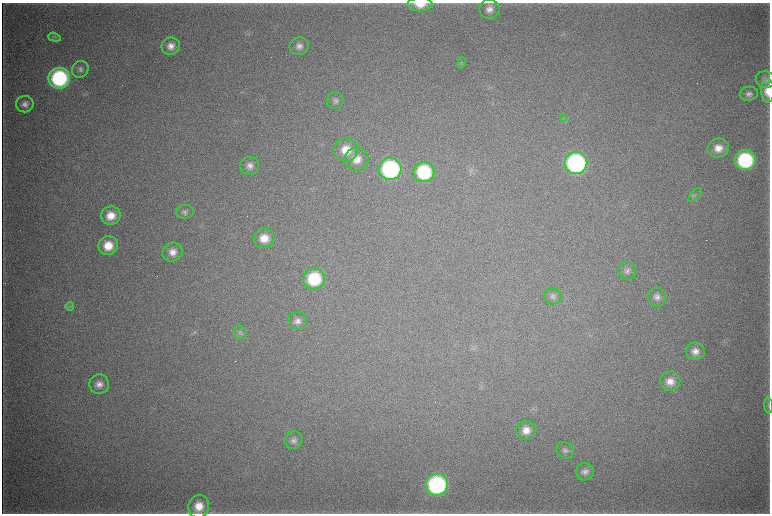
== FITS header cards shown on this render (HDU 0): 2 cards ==
NAXIS1  =                 1536 / length of data axis 1
NAXIS2  =                 1023 / length of data axis 2

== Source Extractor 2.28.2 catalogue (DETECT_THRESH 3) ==
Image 1536 x 1023 px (HDU 0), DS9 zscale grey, zoomed out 1/2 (1 PNG px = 2 x 2 image px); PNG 772 x 516 px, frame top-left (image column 1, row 1022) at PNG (2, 3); each listed source drawn as its Kron ellipse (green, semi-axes under 4 px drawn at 4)
Background 4410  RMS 38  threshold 113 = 3 sigma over >= 5 px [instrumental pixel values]
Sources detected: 47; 2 cannot appear on this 1/2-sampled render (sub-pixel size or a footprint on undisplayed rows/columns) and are neither listed nor drawn; the other 45 listed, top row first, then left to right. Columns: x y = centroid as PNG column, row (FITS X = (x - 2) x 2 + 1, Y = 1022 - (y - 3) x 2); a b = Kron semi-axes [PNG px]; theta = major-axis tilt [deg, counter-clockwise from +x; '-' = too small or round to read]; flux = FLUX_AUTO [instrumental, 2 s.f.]
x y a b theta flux
420 4 12 7 1 1.1e+05
489 9 10 9 - 6.2e+04
54 37 6 4 -19 1.4e+04
171 46 9 8 - 6.5e+04
299 46 9 9 - 5.0e+04
461 63 6 4 78 1.4e+04
80 69 9 7 48 3.5e+04
59 78 10 10 - 1.1e+06
766 80 10 8 -16 4.2e+04
768 91 12 6 -90 1.0e+05
749 94 9 7 11 3.5e+04
335 101 8 8 - 3.2e+04
25 104 9 8 - 4.6e+04
564 119 4 2 - 9.0e+03
718 148 10 9 - 9.4e+04
346 150 12 11 - 1.7e+05
356 159 12 11 - 1.2e+05
745 160 10 10 - 9.0e+05
576 163 11 11 - 1.8e+06
250 166 9 9 - 5.3e+04
390 169 11 11 - 1.4e+06
424 172 10 10 - 6.2e+05
695 195 8 4 46 1.9e+04
185 212 9 7 4 2.8e+04
111 216 10 9 - 1.2e+05
264 238 10 10 - 1.2e+05
108 246 10 9 - 1.5e+05
173 252 10 9 - 7.4e+04
627 271 9 8 - 3.5e+04
314 279 11 10 - 4.6e+05
553 296 8 8 - 3.2e+04
657 297 9 9 - 4.7e+04
70 307 4 4 - 1.3e+04
298 321 9 8 - 4.7e+04
240 333 7 6 - 2.1e+04
695 351 9 8 - 6.7e+04
670 381 10 9 - 8.5e+04
99 384 10 10 - 6.3e+04
769 406 8 4 -85 1.4e+04
526 430 10 9 - 8.4e+04
293 440 9 8 - 3.9e+04
565 450 9 7 -30 3.1e+04
585 472 9 8 - 4.2e+04
437 485 11 11 - 1.4e+06
199 506 11 10 - 1.3e+05
At the frame edge (FLAGS 8, measured only in part): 3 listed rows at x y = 420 4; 768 91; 199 506
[2 sub-pixel or undisplayed-footprint detections neither listed nor drawn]